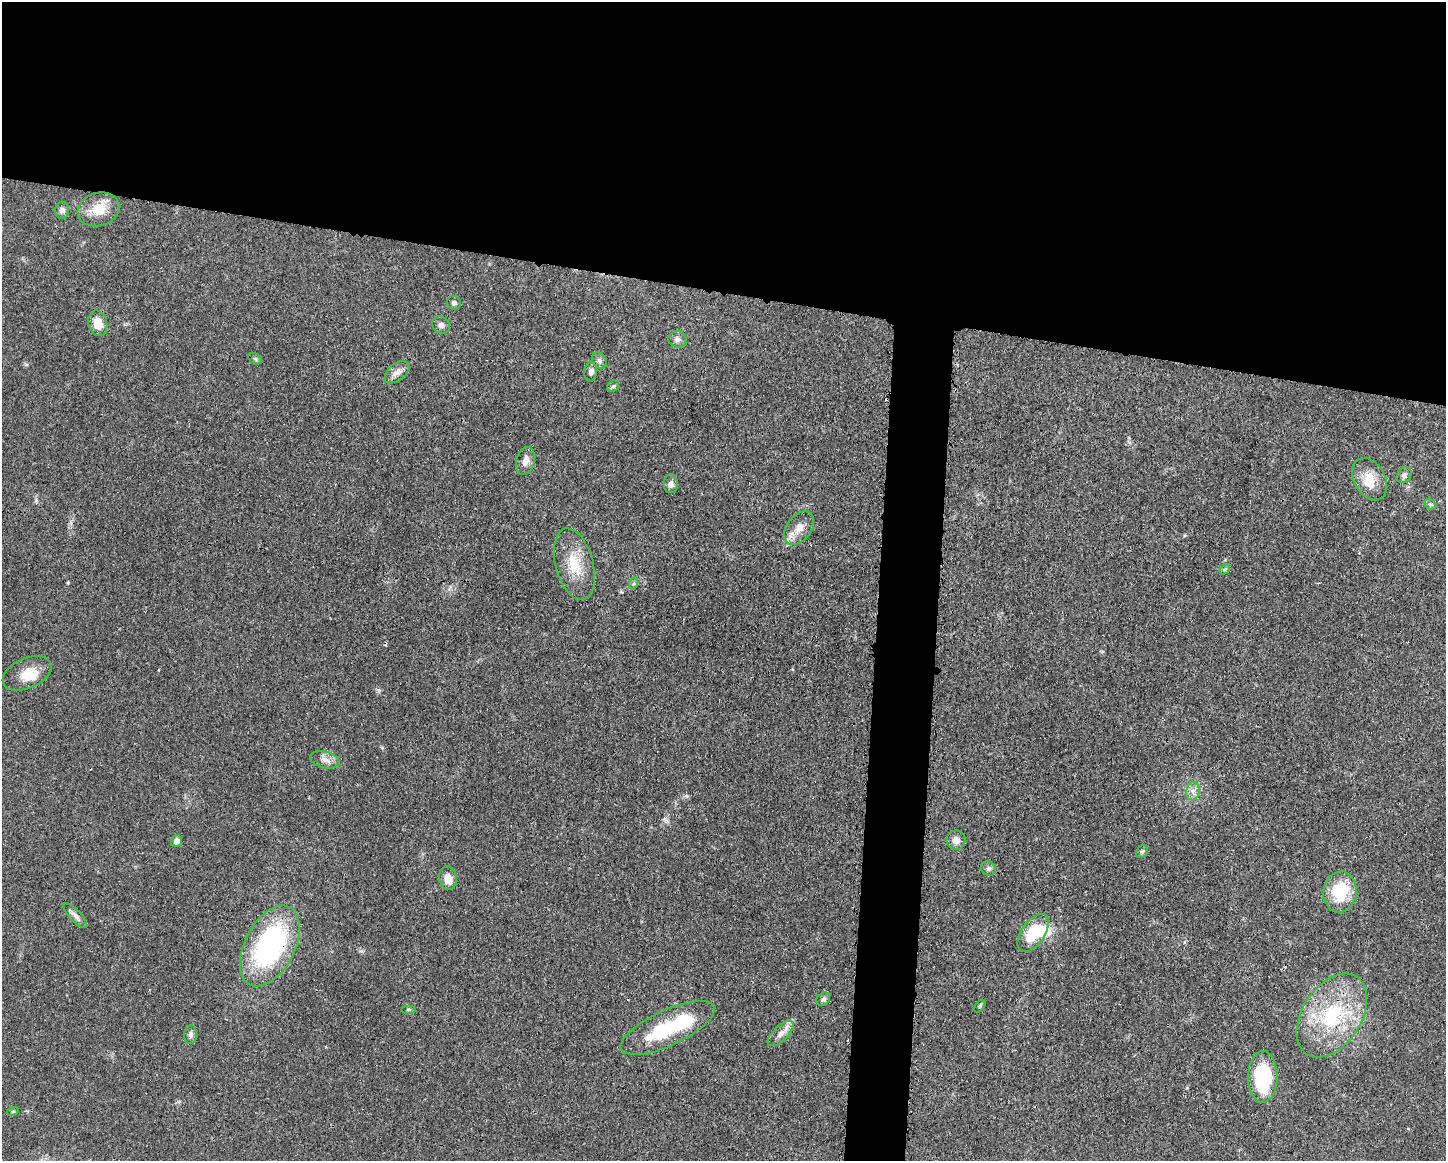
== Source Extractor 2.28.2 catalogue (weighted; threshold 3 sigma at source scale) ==
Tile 2 of 3 x 4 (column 2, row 1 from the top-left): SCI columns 1562-3005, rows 3485-4643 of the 4680 x 4647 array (HDU 1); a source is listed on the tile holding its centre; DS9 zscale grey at full resolution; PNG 1448 x 1163 px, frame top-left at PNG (2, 2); each listed source drawn as its Kron ellipse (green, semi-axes under 4 px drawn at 4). Shown black and unused: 28% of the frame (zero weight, under 3 of 4 exposures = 1% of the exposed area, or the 3 px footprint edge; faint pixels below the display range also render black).
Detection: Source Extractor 2.28.2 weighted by HDU 2 'WHT'; one run over the whole footprint, this tile lists its part. Background 0.021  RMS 0.0023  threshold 0.0103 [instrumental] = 3 sigma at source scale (4.5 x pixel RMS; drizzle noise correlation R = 1.50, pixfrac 1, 0.05/0.05 arcsec/px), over >= 5 px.
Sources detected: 45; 2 inside a brighter object's white glare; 1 cosmic-ray / hot-pixel residue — neither listed nor drawn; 1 inside a brighter listed object's ellipse — not listed separately; the other 41 listed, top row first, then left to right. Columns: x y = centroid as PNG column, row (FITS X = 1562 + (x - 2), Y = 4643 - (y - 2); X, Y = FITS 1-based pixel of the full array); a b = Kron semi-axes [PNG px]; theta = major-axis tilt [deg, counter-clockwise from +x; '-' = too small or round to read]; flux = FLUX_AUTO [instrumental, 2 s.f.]
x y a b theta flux
99 209 21 16 17 5.2
62 210 8 7 - 1
454 303 7 7 - 0.72
98 323 13 9 -77 3.3
441 325 9 8 - 0.96
677 339 9 8 - 0.94
255 359 7 5 -31 0.35
599 360 8 6 -58 0.71
591 371 10 6 83 0.95
397 372 14 8 39 1.5
613 386 6 5 - 0.38
526 461 14 9 77 1.7
1404 475 8 7 - 0.78
1370 479 22 15 -60 4.3
671 484 9 7 -89 1.1
1430 504 6 5 - 0.4
799 528 19 12 52 2.9
574 564 37 19 -75 7.5
1225 569 6 4 41 0.33
634 583 6 4 71 0.35
27 673 26 15 24 4.7
325 760 15 8 -12 1.6
1193 791 9 6 79 1.1
956 840 9 9 - 1.6
176 841 6 5 - 1.3
1142 852 7 5 52 0.43
988 868 7 7 - 0.63
448 878 12 8 -82 2.6
1340 892 20 17 83 11
75 916 16 5 -46 1.1
1033 933 22 11 55 8.5
270 946 43 25 62 40
823 999 7 6 - 0.57
980 1006 7 3 54 0.28
409 1009 7 4 0 0.34
1332 1016 46 29 57 20
668 1028 51 17 25 15
781 1033 17 7 43 1.7
191 1035 9 6 85 0.74
1263 1077 25 14 90 15
13 1111 6 3 19 0.23
Overlapping masked pixels (flux is a lower limit): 1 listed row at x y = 270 946